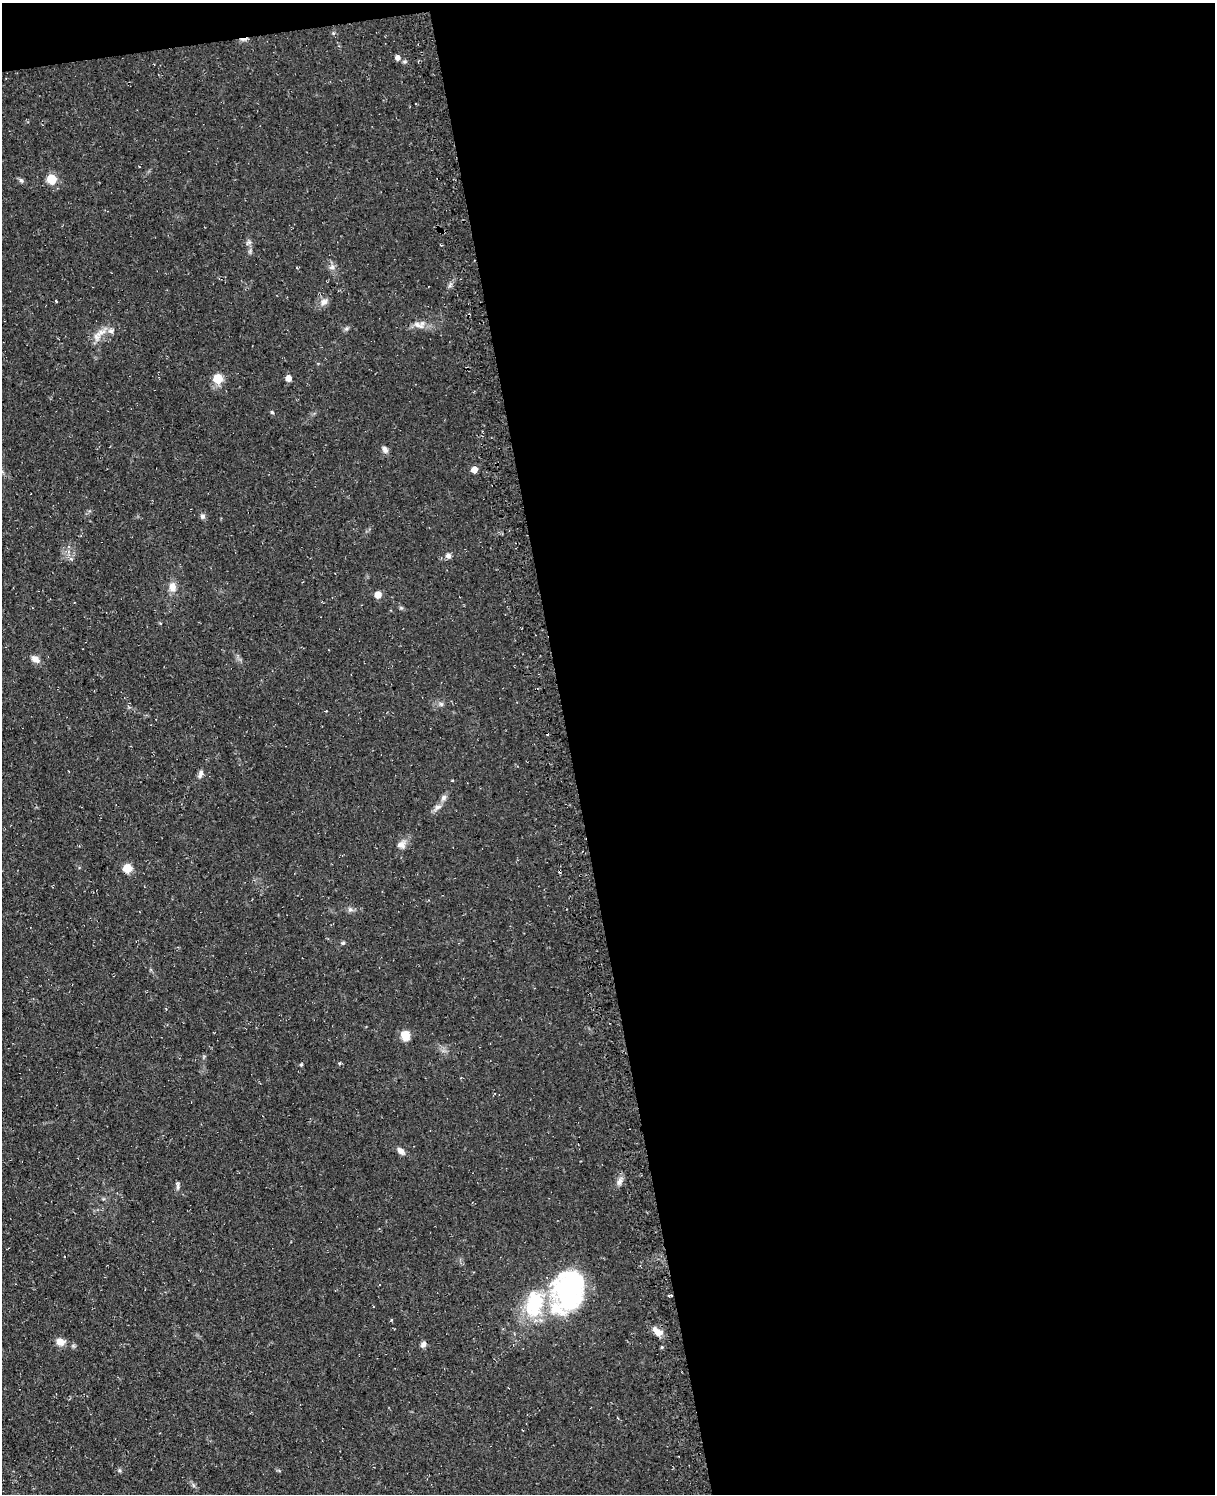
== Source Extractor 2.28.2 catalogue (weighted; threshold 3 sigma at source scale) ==
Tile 4 of 4 x 3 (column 4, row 1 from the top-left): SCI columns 3708-4920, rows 3244-4735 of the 4953 x 4872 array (HDU 1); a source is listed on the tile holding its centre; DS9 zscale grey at full resolution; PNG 1217 x 1496 px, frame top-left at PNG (2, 3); no overlay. Shown black and unused: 54% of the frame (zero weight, under 3 of 4 exposures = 4% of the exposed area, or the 3 px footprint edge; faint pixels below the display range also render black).
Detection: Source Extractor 2.28.2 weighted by HDU 2 'WHT'; one run over the whole footprint, this tile lists its part. Background 0.0687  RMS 0.0068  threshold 0.0304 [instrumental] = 3 sigma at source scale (4.5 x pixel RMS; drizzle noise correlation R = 1.50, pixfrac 1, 0.05/0.05 arcsec/px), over >= 5 px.
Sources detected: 49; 2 inside a brighter object's white glare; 3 cosmic-ray / hot-pixel residue — not listed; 2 inside a brighter listed object's ellipse — not listed separately; the other 42 listed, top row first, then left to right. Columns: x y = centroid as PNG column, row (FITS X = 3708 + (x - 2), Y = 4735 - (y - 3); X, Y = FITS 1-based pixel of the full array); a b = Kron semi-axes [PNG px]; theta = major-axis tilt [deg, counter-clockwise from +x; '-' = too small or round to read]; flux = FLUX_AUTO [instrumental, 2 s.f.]
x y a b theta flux
397 58 6 5 - 3.2
52 179 6 5 - 30
21 180 8 5 -40 1.5
332 267 8 7 - 2.5
56 301 3 3 - 0.57
324 302 10 8 43 3.8
419 325 18 10 1 5.8
346 329 7 4 19 1.2
101 332 21 7 28 6.6
218 378 5 5 - 30
288 378 5 5 - 6.2
272 412 5 4 - 0.77
385 450 9 6 -64 2.8
474 469 5 5 - 7.9
202 516 7 6 - 1.9
448 556 7 7 - 2.3
71 559 6 4 -18 1.2
172 587 13 9 -78 5.6
378 595 5 5 - 9.2
35 659 11 8 -31 4.2
441 704 6 5 - 1.4
200 773 12 6 75 2.5
443 798 9 7 45 2.4
437 807 13 7 32 3.2
401 844 12 10 16 4.2
127 868 5 5 - 26
350 909 8 6 -39 2
343 943 6 5 - 1.1
405 1035 11 9 -72 7.4
301 1064 5 4 - 0.86
401 1151 10 6 -44 3.5
619 1181 11 6 60 3.3
177 1186 12 4 -87 1.6
567 1290 40 34 -50 78
670 1295 4 3 - 1.8
534 1304 40 24 81 42
391 1320 5 3 - 0.65
657 1331 15 8 -42 6.4
60 1342 10 8 -18 5.8
423 1344 7 6 - 2.5
662 1347 3 3 - 1.5
193 1485 7 4 -71 1.2
Overlapping masked pixels (flux is a lower limit): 2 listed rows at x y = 127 868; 670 1295